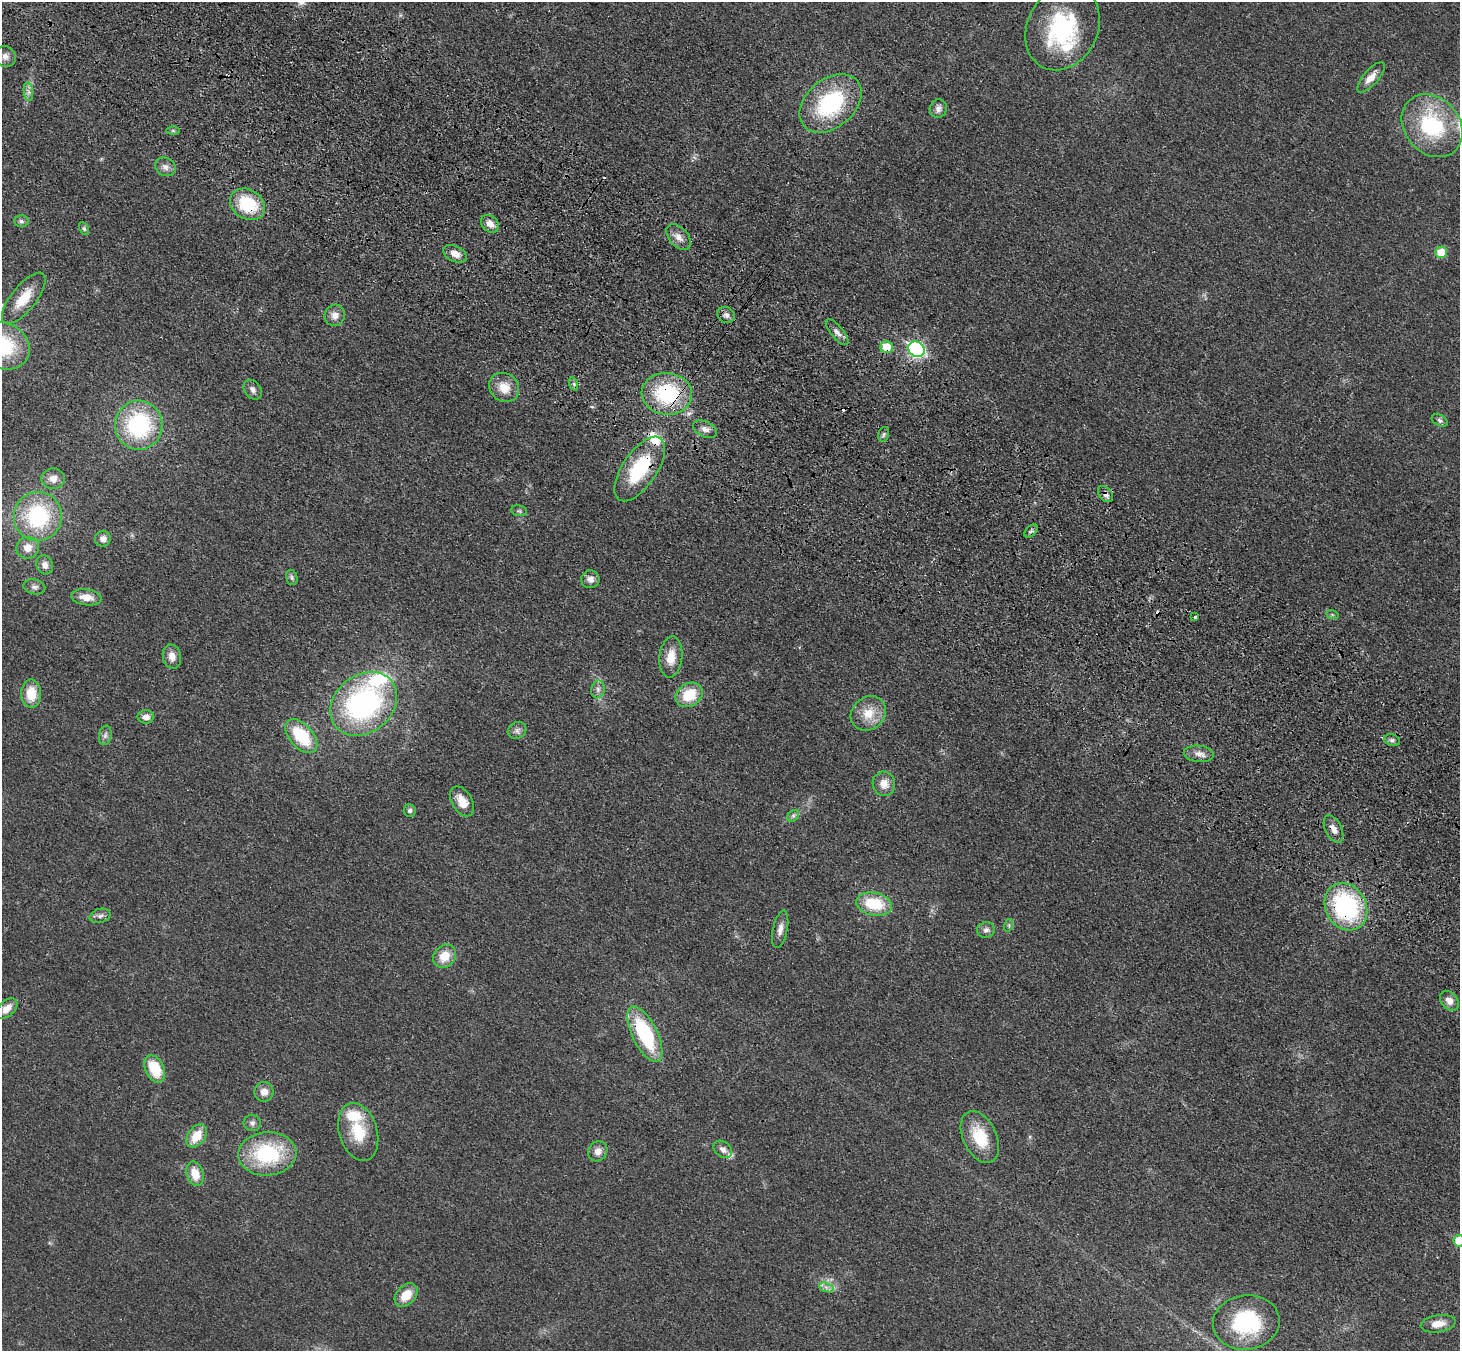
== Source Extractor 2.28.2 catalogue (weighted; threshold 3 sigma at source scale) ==
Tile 11 of 4 x 4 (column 3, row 3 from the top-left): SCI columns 2994-4451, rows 1602-2950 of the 5990 x 6038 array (HDU 1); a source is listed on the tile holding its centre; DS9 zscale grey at full resolution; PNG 1462 x 1353 px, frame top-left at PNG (2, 2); each listed source drawn as its Kron ellipse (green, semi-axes under 4 px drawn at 4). Shown black and unused: <1% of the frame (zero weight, under 3 of 4 exposures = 6% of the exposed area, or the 3 px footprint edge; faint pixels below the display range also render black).
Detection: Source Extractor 2.28.2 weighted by HDU 2 'WHT'; one run over the whole footprint, this tile lists its part. Background 0.0191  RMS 0.004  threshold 0.018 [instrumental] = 3 sigma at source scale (4.5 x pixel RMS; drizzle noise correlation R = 1.50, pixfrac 1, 0.05/0.05 arcsec/px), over >= 5 px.
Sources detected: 97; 3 cosmic-ray / hot-pixel residue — neither listed nor drawn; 5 inside a brighter listed object's ellipse — not listed separately; the other 89 listed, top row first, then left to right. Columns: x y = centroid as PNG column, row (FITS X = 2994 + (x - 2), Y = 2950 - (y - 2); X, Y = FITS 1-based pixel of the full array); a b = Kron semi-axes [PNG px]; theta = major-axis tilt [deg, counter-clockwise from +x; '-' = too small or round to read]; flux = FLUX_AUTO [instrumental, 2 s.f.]
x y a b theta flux
1063 28 44 35 62 44
5 57 11 10 - 2.7
1371 77 19 7 49 4.3
28 92 9 4 -82 1.4
830 103 35 24 40 40
938 109 9 8 - 2
1432 126 34 27 -49 36
173 130 6 4 -1 0.62
165 167 11 9 -29 2.4
248 204 18 14 -31 19
21 221 7 6 - 1
490 224 10 7 -44 3.2
84 229 7 4 -63 0.7
679 237 15 9 -47 3.4
1441 252 6 5 - 9.6
455 254 12 7 -26 3.5
24 298 31 12 52 9.6
335 315 11 10 - 3.2
726 315 9 7 -28 1.6
837 332 16 6 -50 2.2
3 346 27 23 -25 30
887 347 6 6 - 11
916 349 8 7 - 84
574 384 7 4 -72 0.77
504 387 16 14 -39 6.7
253 390 11 8 -54 1.8
667 394 25 21 -6 34
1440 420 9 5 -31 1.1
139 425 24 24 - 44
705 429 13 7 -25 2.2
884 434 7 5 73 0.9
640 469 37 17 56 29
53 479 11 10 - 3.3
1105 494 9 6 -51 1.8
519 511 8 5 -9 0.84
38 516 24 24 - 37
1031 531 8 5 44 1.1
103 539 8 7 - 2.5
28 548 11 10 - 4.5
45 565 9 8 - 2.5
292 578 8 5 -75 0.91
590 579 9 8 - 2.7
34 587 11 7 -10 1.7
86 597 15 8 -8 5
1332 614 6 4 -20 0.58
1195 617 3 3 - 1.6
172 656 12 9 -76 3.3
671 657 20 11 84 6.6
598 689 9 6 77 1.5
31 694 14 10 -89 8.8
689 695 14 11 33 12
364 704 36 28 39 86
868 713 19 16 41 8
146 717 8 7 - 2.3
517 730 10 8 28 1.7
105 735 10 6 79 1.4
301 736 20 11 -48 21
1392 740 8 5 -18 1
1199 754 15 8 -6 2.8
884 784 12 11 - 4.2
462 801 16 10 -60 5.6
410 810 6 6 - 1.2
793 816 7 5 45 0.99
1333 829 15 8 -64 2.8
874 904 18 11 -12 16
1346 907 25 20 -59 52
100 916 10 7 14 1.6
1009 925 6 4 73 0.62
780 929 19 7 78 2.8
986 930 9 7 10 1.7
445 956 12 10 50 7.1
1449 1001 11 8 -51 3.2
7 1008 12 7 42 3.9
645 1034 30 12 -64 33
155 1069 14 9 -64 14
264 1092 10 9 - 3.3
252 1123 9 8 - 1.6
358 1132 30 19 -73 15
196 1136 13 8 54 8.2
980 1137 28 16 -65 15
723 1149 10 7 -39 2.2
598 1151 10 9 - 2.8
267 1154 29 21 4 35
195 1174 12 8 -74 7
1459 1241 6 6 - 12
826 1287 7 4 -19 1.2
406 1295 13 9 49 6.7
1246 1322 33 27 6 33
1438 1324 17 8 9 4.7
Overlapping masked pixels (flux is a lower limit): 8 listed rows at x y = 248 204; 887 347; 667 394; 640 469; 1105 494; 1333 829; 1346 907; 645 1034
Isophote crosses this tile's border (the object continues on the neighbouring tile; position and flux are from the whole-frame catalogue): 2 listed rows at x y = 3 346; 1459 1241